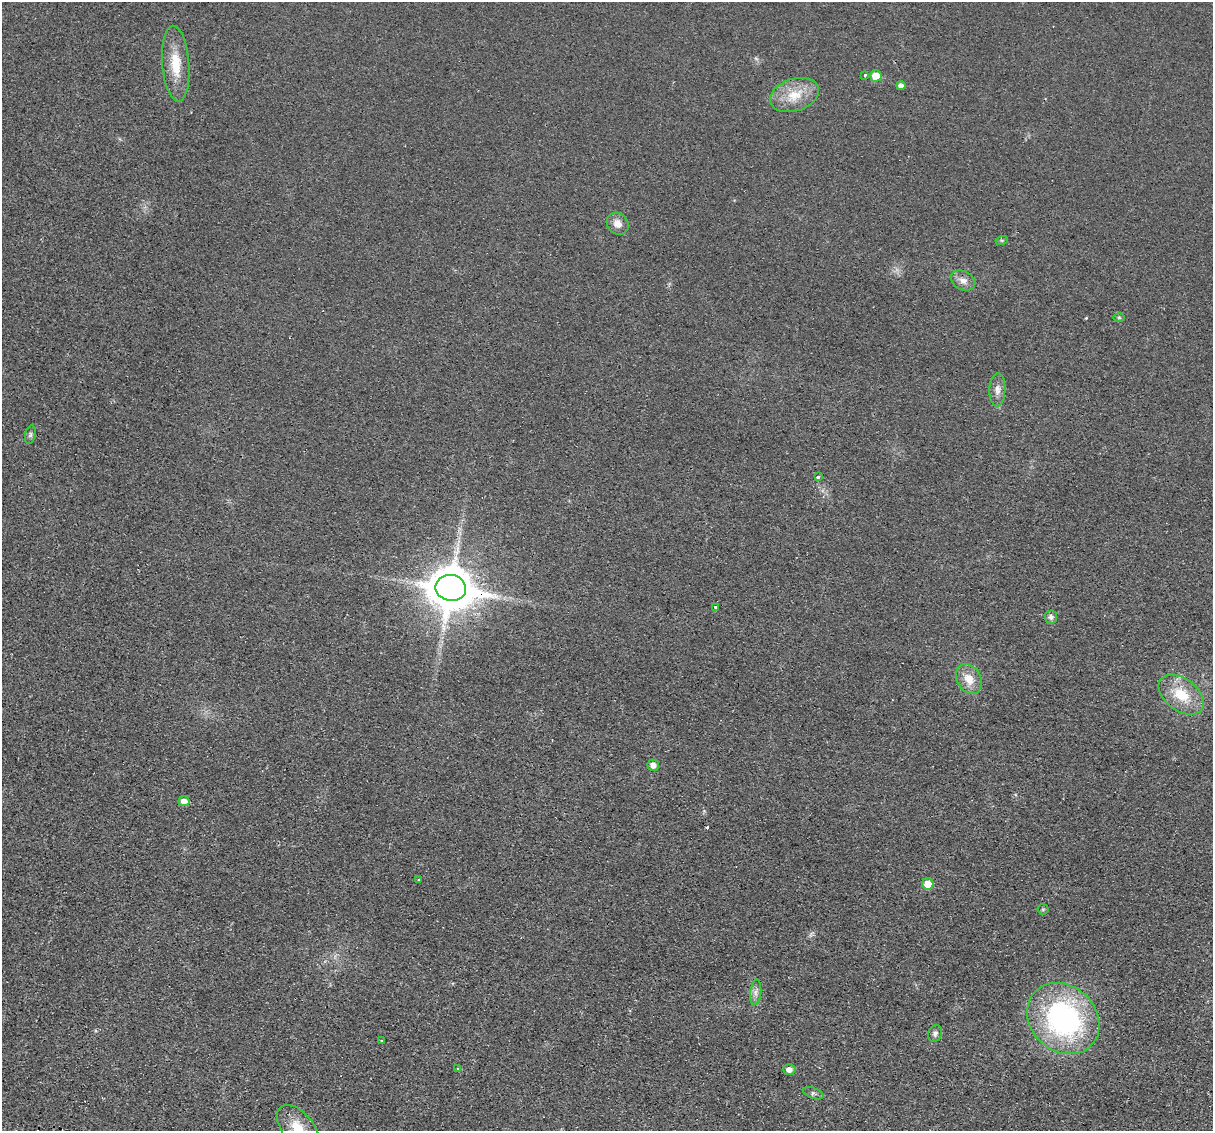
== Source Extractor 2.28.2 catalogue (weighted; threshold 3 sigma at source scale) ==
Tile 7 of 4 x 4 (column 3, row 2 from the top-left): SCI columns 2440-3650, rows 2552-3680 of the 4875 x 4985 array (HDU 1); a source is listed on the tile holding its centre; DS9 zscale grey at full resolution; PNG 1215 x 1133 px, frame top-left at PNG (2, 2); each listed source drawn as its Kron ellipse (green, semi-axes under 4 px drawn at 4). Shown black and unused: <1% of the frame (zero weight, under 2 of 3 exposures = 3% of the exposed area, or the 3 px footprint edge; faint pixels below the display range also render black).
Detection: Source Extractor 2.28.2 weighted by HDU 2 'WHT'; one run over the whole footprint, this tile lists its part. Background 0.0238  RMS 0.0054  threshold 0.0241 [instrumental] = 3 sigma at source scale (4.5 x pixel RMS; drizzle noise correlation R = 1.50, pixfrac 1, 0.05/0.05 arcsec/px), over >= 5 px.
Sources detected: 32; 2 cosmic-ray / hot-pixel residue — neither listed nor drawn; the other 30 listed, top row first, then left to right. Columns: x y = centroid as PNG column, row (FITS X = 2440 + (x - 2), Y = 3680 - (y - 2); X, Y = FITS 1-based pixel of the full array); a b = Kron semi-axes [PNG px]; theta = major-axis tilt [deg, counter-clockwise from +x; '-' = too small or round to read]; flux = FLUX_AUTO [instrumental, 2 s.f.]
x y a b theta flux
176 64 38 13 -85 15
865 75 4 3 - 1.1
876 76 6 5 - 10
901 86 4 4 - 2.5
794 95 25 16 18 14
618 224 12 10 -46 4.4
1002 240 6 4 17 0.8
963 280 13 9 -26 3.7
1119 317 6 4 0 0.64
997 390 16 8 88 3.6
30 435 9 5 77 1.3
818 477 3 3 - 2
451 588 15 13 -9 2200
716 607 3 3 - 1.7
1051 617 6 6 - 1.9
969 679 16 12 -58 7.8
1181 695 25 16 -37 17
653 765 5 5 - 3.4
184 801 5 5 - 3.9
418 879 3 2 - 0.63
928 884 6 5 - 9
1043 909 5 5 - 0.76
756 992 13 5 85 2.4
1063 1019 39 32 -43 110
935 1033 8 6 64 1.8
382 1041 4 3 - 0.69
457 1069 3 2 - 0.43
789 1069 6 5 - 3.2
813 1093 10 5 -20 1.5
298 1128 27 15 -50 14
Overlapping masked pixels (flux is a lower limit): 1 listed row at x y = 451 588
Isophote crosses this tile's border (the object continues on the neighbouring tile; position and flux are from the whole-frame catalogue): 1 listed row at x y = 298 1128